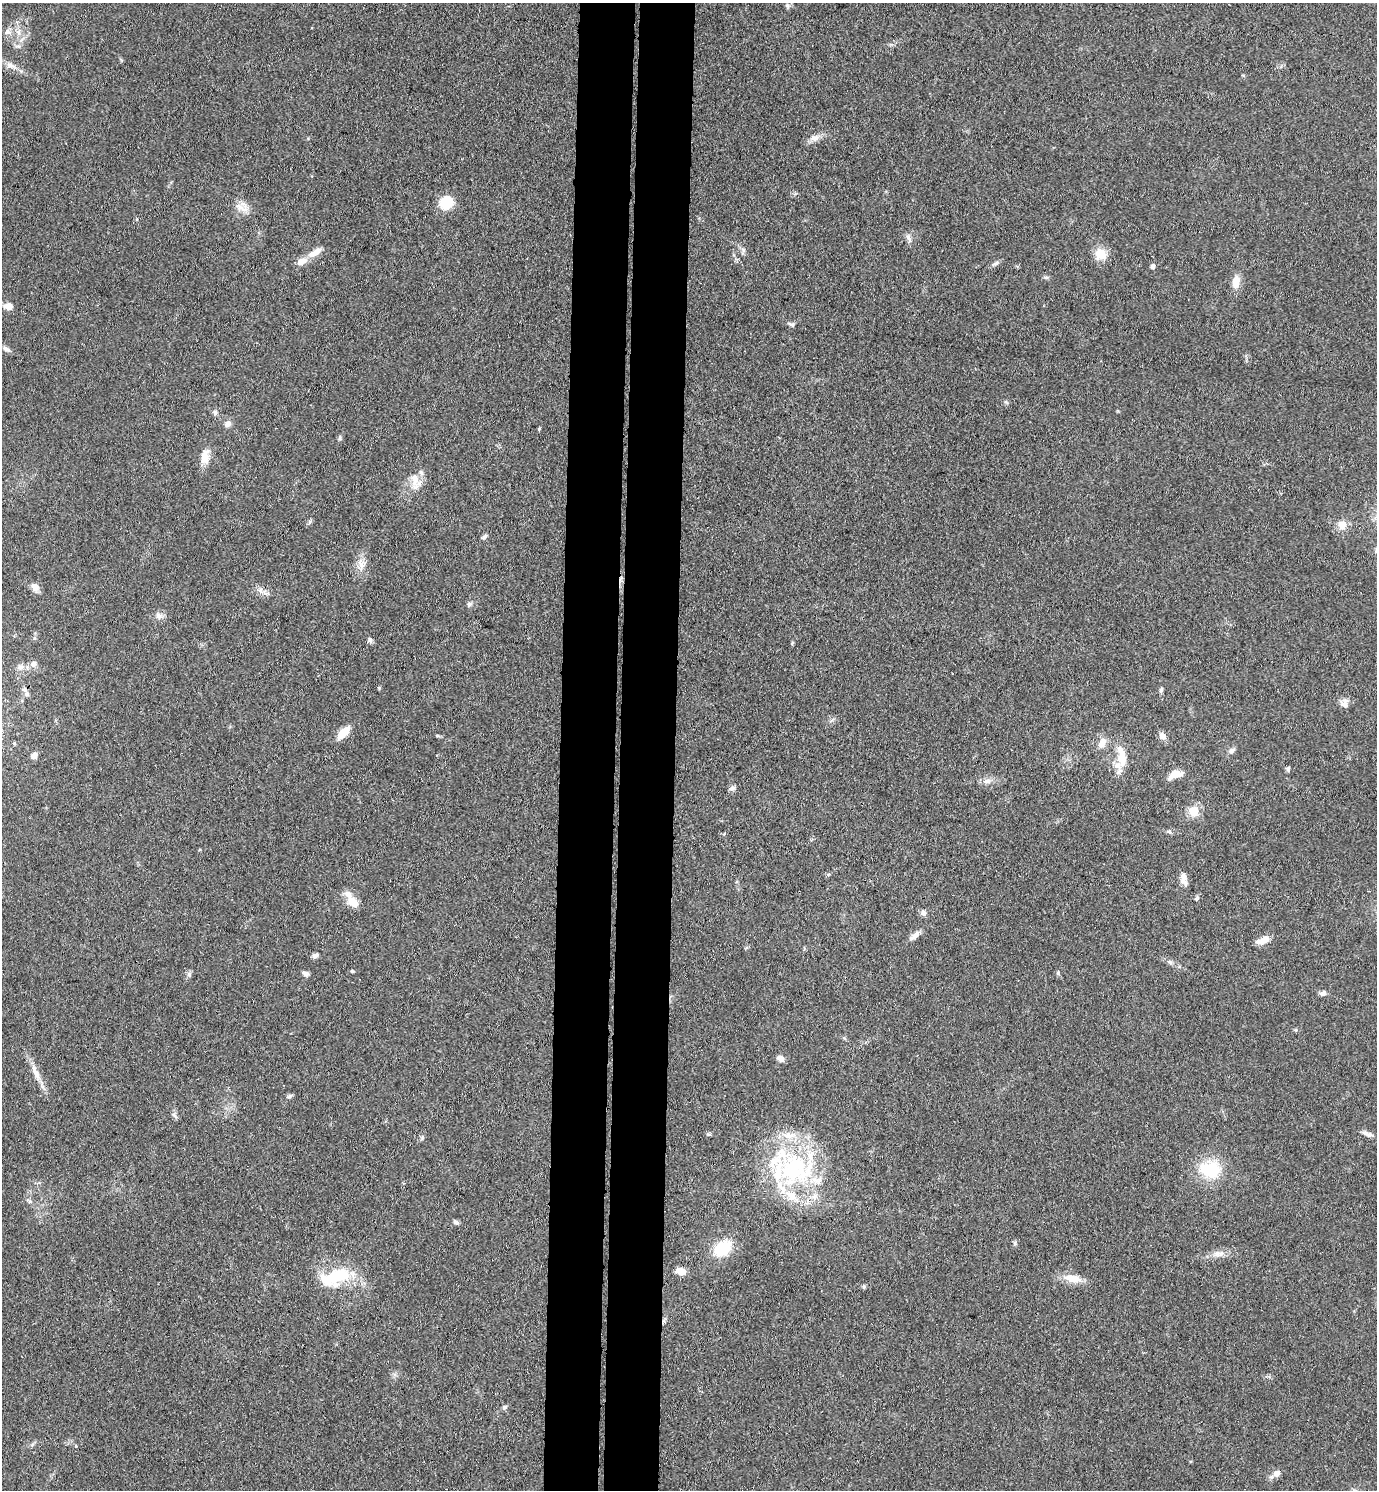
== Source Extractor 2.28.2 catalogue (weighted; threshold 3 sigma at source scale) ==
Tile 5 of 3 x 3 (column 2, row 2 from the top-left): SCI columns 1643-3017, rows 1496-2983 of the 4553 x 4479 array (HDU 1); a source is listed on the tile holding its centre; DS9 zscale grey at full resolution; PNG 1379 x 1492 px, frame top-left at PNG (2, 3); no overlay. Shown black and unused: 8% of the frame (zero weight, under 3 of 4 exposures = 5% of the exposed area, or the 3 px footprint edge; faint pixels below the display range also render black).
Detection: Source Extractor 2.28.2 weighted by HDU 2 'WHT'; one run over the whole footprint, this tile lists its part. Background 0.14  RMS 0.0073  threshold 0.0327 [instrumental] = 3 sigma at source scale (4.5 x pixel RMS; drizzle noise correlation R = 1.50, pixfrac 1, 0.05/0.05 arcsec/px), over >= 5 px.
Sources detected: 94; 8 inside a brighter listed object's ellipse — not listed separately; the other 86 listed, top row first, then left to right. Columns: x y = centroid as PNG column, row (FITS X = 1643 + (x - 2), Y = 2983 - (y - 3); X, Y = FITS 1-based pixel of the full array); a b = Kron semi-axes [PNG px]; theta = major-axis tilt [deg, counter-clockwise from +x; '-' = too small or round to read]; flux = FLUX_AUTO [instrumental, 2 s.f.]
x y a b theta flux
787 5 6 5 - 1.4
7 32 8 8 - 3
18 32 8 5 -45 2.5
11 65 14 6 -26 4.6
815 138 13 9 16 4.8
446 203 8 7 - 43
241 208 23 7 -29 6.1
137 219 4 3 - 0.58
909 238 13 6 -66 2.9
315 253 21 8 31 7.1
1100 254 16 14 -36 10
996 263 11 4 27 2
1152 266 6 5 - 2.3
1046 277 8 4 -8 1.3
1236 282 16 9 82 7.8
8 306 10 8 -9 5.2
791 324 10 5 -23 1.6
6 349 10 6 -38 2.4
215 412 7 6 - 2
227 424 9 7 47 3.4
539 429 4 3 - 0.9
340 438 7 5 -79 1.3
204 456 21 11 78 8.2
415 480 23 10 -83 8.5
310 522 7 4 87 1.2
1342 525 12 10 -82 7.2
484 537 9 5 41 1.8
361 564 14 12 -53 6.4
35 587 11 8 -60 4.6
260 590 9 6 -73 3
469 604 7 6 - 1.7
159 616 11 7 -23 3.1
370 640 7 6 - 1.7
792 643 5 4 - 0.8
34 664 10 8 58 3.5
21 667 9 8 - 3.3
379 688 4 4 - 0.71
24 689 7 6 - 2.6
1161 690 8 4 74 1.5
1345 703 13 10 -76 4.2
343 733 18 8 46 9.9
438 736 6 4 -17 0.93
1162 736 10 8 -40 3.8
14 743 5 4 - 0.8
1102 744 14 8 65 5.7
1232 750 10 6 36 2.4
34 755 7 6 - 4.2
1122 756 33 12 -81 13
1288 769 7 4 -90 1.2
1175 774 19 8 20 6.8
987 781 11 6 15 3.5
732 788 9 5 8 2
1194 811 11 10 - 11
1169 832 8 4 -23 1.4
1184 878 17 7 -80 4.8
353 902 17 11 -44 9.6
923 913 7 7 - 2.6
915 936 17 6 38 4.2
1263 940 17 8 22 5.8
315 956 8 6 22 2.1
1170 962 7 4 -44 1.6
352 971 4 4 - 0.78
306 973 9 6 -18 2.1
189 974 6 6 - 1.6
1323 993 7 6 - 2.6
780 1058 9 7 -36 3.6
35 1072 27 7 -64 8.2
290 1096 7 5 28 1.5
174 1115 8 4 -46 1.7
708 1134 6 4 -17 1
1367 1134 15 5 -18 3.3
422 1137 6 5 - 1.3
795 1169 52 46 -4 110
1210 1169 29 22 -10 30
30 1201 6 5 - 1.4
456 1222 8 5 -38 1.7
1015 1243 7 4 72 1.1
722 1248 20 14 33 24
1217 1254 9 8 - 3.7
681 1271 10 7 -11 6.8
335 1277 42 20 19 36
1072 1278 23 10 -8 11
864 1287 6 5 - 1.1
504 1407 7 6 - 1.6
75 1446 3 3 - 2
1277 1473 11 8 29 4.2
Overlapping masked pixels (flux is a lower limit): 1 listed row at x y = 24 689
Unlisted compact peaks at least as high as the median listed source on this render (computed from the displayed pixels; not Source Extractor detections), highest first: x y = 1058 973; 1006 402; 743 250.